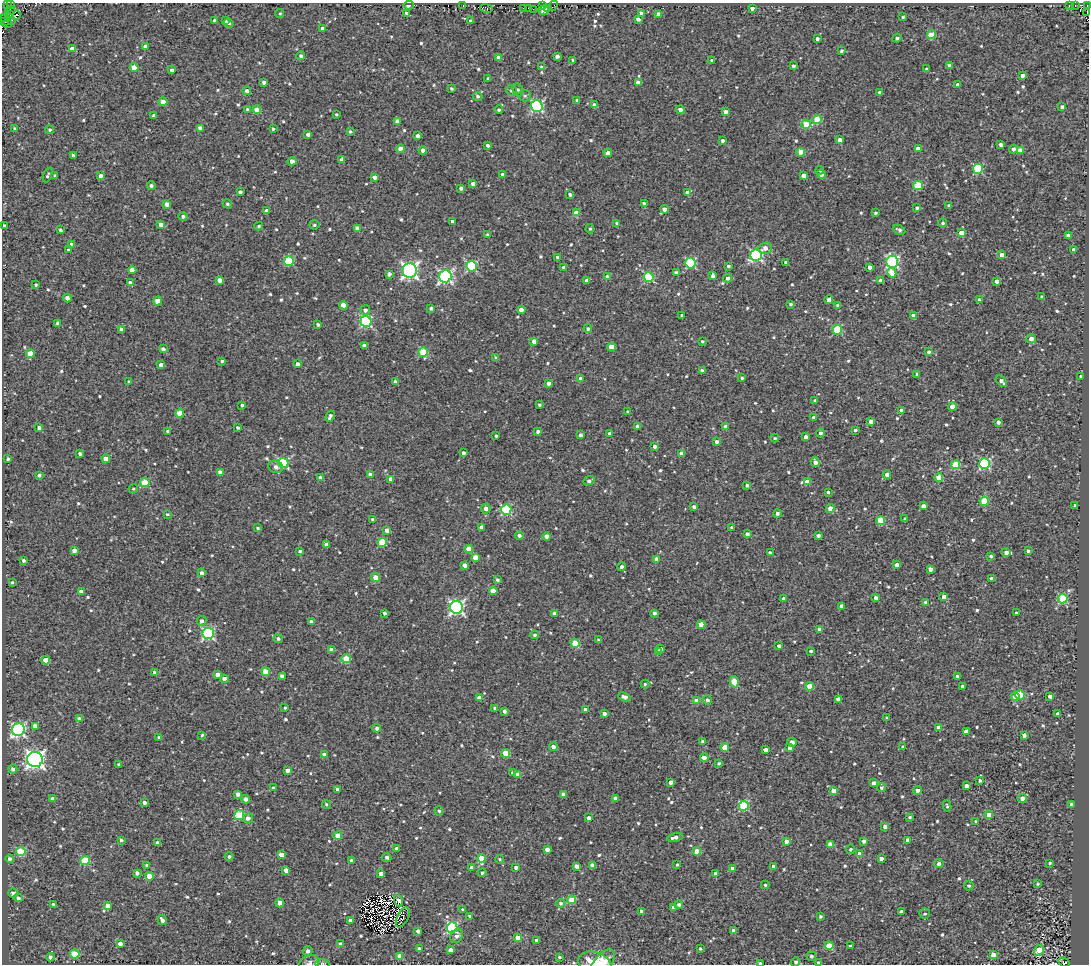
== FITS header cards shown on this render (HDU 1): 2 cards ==
NAXIS1  =                 1087
NAXIS2  =                  962

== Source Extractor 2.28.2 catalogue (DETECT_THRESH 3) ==
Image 1087 x 962 px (HDU 1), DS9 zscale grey, 1 PNG px = 1 image px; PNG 1091 x 966 px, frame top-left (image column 1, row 962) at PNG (2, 3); each listed source drawn as its Kron ellipse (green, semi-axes under 4 px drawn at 4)
Background 0.521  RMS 3.5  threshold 10.5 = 3 sigma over >= 5 px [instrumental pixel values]
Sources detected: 753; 3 with non-positive FLUX_AUTO (blend fragments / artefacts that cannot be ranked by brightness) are neither listed nor drawn; of the other 750, the 500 brightest by FLUX_AUTO listed and drawn (250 fainter detections omitted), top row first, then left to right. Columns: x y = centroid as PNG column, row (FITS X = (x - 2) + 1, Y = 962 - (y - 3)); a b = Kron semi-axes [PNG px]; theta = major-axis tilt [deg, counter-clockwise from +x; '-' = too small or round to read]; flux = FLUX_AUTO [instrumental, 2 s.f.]
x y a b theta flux
11 4 3 2 - 720
7 5 2 2 - 700
409 5 5 3 - 830
463 5 3 2 - 1000
1075 5 3 2 - 470
1087 5 3 2 - 490
542 6 3 2 - 1800
553 6 6 2 42 500
1069 6 3 3 - 3800
486 8 6 3 -14 2500
523 8 2 2 - 1200
528 8 2 2 - 660
548 8 3 2 - 970
752 8 4 3 - 790
533 9 2 2 - 1200
10 10 5 2 - 1100
544 10 5 4 - 2300
1087 12 3 2 - 2500
280 13 4 4 - 350
406 13 4 3 - 420
641 13 4 4 - 840
658 14 4 4 - 1800
9 15 3 3 - 880
16 15 4 3 - 970
4 17 2 2 - 670
903 17 3 3 - 370
638 19 4 3 - 850
12 20 3 2 - 410
214 21 3 3 - 560
225 21 3 3 - 490
471 21 4 4 - 690
5 22 3 3 - 1300
8 23 3 2 - 3800
229 23 5 4 - 440
322 28 3 3 - 370
931 35 4 4 - 5700
897 38 5 3 - 570
817 39 3 3 - 640
145 46 4 4 - 1200
72 49 4 4 - 1400
842 51 3 3 - 460
301 56 4 4 - 660
557 56 4 4 - 870
499 58 4 4 - 1900
573 60 3 3 - 360
712 60 3 3 - 490
949 65 3 3 - 710
794 66 3 3 - 530
134 67 4 4 - 3000
541 67 4 3 - 370
926 69 3 3 - 360
172 70 3 3 - 680
1022 75 3 3 - 940
488 78 3 3 - 490
264 82 4 3 - 860
638 83 4 4 - 1200
958 85 4 3 - 1100
451 88 3 3 - 390
512 90 5 5 - 660
518 90 6 5 - 520
247 91 4 4 - 1100
880 92 4 3 - 580
478 96 5 4 - 590
525 96 6 5 - 430
577 100 3 3 - 490
163 102 4 4 - 3100
594 105 4 4 - 800
537 106 6 6 - 31000
1062 107 4 3 - 540
247 109 4 4 - 480
257 110 4 4 - 4000
499 110 4 4 - 450
680 110 4 4 - 1200
726 112 4 3 - 1200
336 114 3 3 - 360
154 115 4 3 - 630
817 119 4 4 - 7400
397 121 4 4 - 1100
806 124 5 4 - 5700
15 128 3 3 - 380
200 128 4 4 - 1900
273 129 3 3 - 470
50 130 4 4 - 410
350 131 3 3 - 390
308 134 4 3 - 940
418 136 4 3 - 900
722 140 3 3 - 590
840 140 4 4 - 970
488 145 3 3 - 590
1001 145 4 3 - 710
401 149 4 4 - 2500
918 149 4 4 - 2000
1013 149 4 4 - 780
423 150 4 4 - 1200
1020 150 4 4 - 2300
801 152 4 4 - 3600
608 153 4 4 - 1100
73 155 3 3 - 460
341 160 4 3 - 840
292 161 4 4 - 1200
978 169 5 5 - 16000
820 170 4 4 - 410
503 174 3 3 - 840
821 174 5 4 - 940
48 175 8 3 68 430
804 175 4 4 - 1300
55 176 4 3 - 450
101 176 4 4 - 970
375 177 4 3 - 1100
473 184 4 4 - 1200
151 185 4 4 - 600
918 185 5 5 - 9200
461 188 4 4 - 950
240 192 4 3 - 690
687 192 4 4 - 1000
570 194 3 3 - 560
167 204 4 4 - 1700
227 204 5 4 - 410
644 204 4 3 - 1000
949 205 3 3 - 570
917 208 3 3 - 510
665 209 4 4 - 1300
267 211 4 4 - 1400
576 213 4 4 - 3600
875 213 3 3 - 380
183 216 4 4 - 550
452 221 3 3 - 540
617 223 4 4 - 470
943 223 4 4 - 510
161 224 4 4 - 1400
314 225 5 5 - 500
4 226 3 3 - 500
259 226 4 3 - 340
357 228 4 4 - 1200
590 229 4 4 - 380
60 230 4 3 - 500
899 230 6 4 -29 750
961 233 4 4 - 2700
488 235 3 3 - 490
1068 236 4 3 - 1100
72 244 4 4 - 890
765 248 7 5 13 1500
68 250 3 3 - 400
1074 250 4 4 - 1600
756 255 6 5 - 36000
1002 255 4 4 - 1400
558 257 4 4 - 1000
289 261 5 5 - 14000
892 262 6 6 - 32000
690 263 5 5 - 17000
786 263 4 3 - 850
471 266 5 5 - 21000
728 266 3 3 - 500
870 267 4 4 - 1300
564 268 4 4 - 1500
132 270 4 4 - 2600
410 271 7 7 - 70000
676 273 4 3 - 790
892 273 5 4 - 3700
389 274 4 4 - 900
445 276 6 6 - 49000
713 276 4 4 - 890
607 277 4 4 - 980
649 277 5 5 - 16000
728 278 4 4 - 650
219 280 4 4 - 1600
587 280 4 3 - 860
880 280 4 3 - 900
997 281 4 3 - 1100
130 283 4 4 - 1000
36 285 3 3 - 350
1042 297 3 3 - 650
67 298 4 4 - 1100
829 300 4 4 - 1200
980 300 4 4 - 1200
158 301 4 4 - 3100
791 304 3 3 - 450
343 305 4 4 - 2600
838 305 4 4 - 810
431 308 4 3 - 580
365 310 5 5 - 960
521 310 4 4 - 1500
682 315 3 3 - 530
913 315 4 4 - 600
366 321 5 5 - 27000
58 323 4 4 - 820
318 325 3 3 - 480
121 329 4 3 - 820
588 329 4 4 - 540
837 330 5 5 - 12000
1031 339 4 4 - 1400
534 341 4 4 - 1400
702 341 4 3 - 340
364 346 4 3 - 1100
611 347 4 4 - 4000
163 349 4 4 - 1000
423 352 5 4 - 8700
929 352 4 4 - 530
30 353 4 4 - 4000
496 358 4 3 - 530
222 361 3 3 - 480
298 364 4 3 - 890
161 365 4 4 - 1300
702 371 4 3 - 970
917 374 3 3 - 400
1081 377 3 3 - 780
742 378 4 3 - 400
581 379 4 4 - 1900
395 381 4 4 - 540
1002 381 7 4 -48 1100
129 382 4 3 - 680
549 383 4 3 - 890
815 401 4 3 - 640
242 405 3 3 - 430
539 405 3 3 - 400
952 406 4 4 - 2900
901 411 4 3 - 1200
628 412 3 3 - 470
180 413 4 4 - 4600
330 416 6 3 63 690
814 418 4 3 - 1000
871 421 4 3 - 1300
998 422 4 3 - 780
637 426 4 3 - 1000
725 426 4 3 - 1000
237 427 3 3 - 370
39 428 4 3 - 620
855 430 3 3 - 460
168 431 3 3 - 450
538 431 4 3 - 810
610 433 4 3 - 780
820 433 4 4 - 640
580 435 4 3 - 710
496 436 3 3 - 370
806 437 4 3 - 950
775 438 4 3 - 400
716 442 4 4 - 860
655 446 3 3 - 620
464 453 4 3 - 870
80 454 3 3 - 500
682 454 4 4 - 1400
8 459 3 3 - 480
106 459 4 4 - 2400
815 462 5 4 - 1100
283 463 5 5 - 19000
956 464 4 4 - 8000
984 464 5 5 - 23000
276 467 7 6 - 880
220 472 4 4 - 1300
39 475 4 3 - 470
370 475 4 4 - 1500
887 475 4 4 - 1300
320 478 4 3 - 810
939 478 4 4 - 5900
391 479 4 4 - 1500
589 481 6 4 22 660
807 482 4 4 - 3600
145 483 4 4 - 7600
747 485 4 4 - 550
133 489 5 4 - 340
828 492 3 3 - 360
984 501 4 4 - 8900
1075 505 3 3 - 610
923 506 4 4 - 1400
694 507 4 3 - 850
830 508 4 4 - 1900
486 509 5 4 - 1100
506 510 5 5 - 19000
777 513 4 4 - 650
167 514 3 3 - 360
905 519 4 3 - 710
373 520 4 3 - 670
881 521 4 4 - 7300
481 527 4 3 - 780
732 527 3 3 - 440
258 528 4 3 - 390
387 530 4 4 - 1500
747 534 3 3 - 600
519 535 4 4 - 740
818 535 4 3 - 760
547 536 4 4 - 1500
382 543 4 4 - 8400
326 545 4 3 - 990
469 549 4 4 - 3300
74 550 4 4 - 1200
300 551 3 3 - 460
1028 551 3 3 - 440
1006 552 4 4 - 1200
770 553 4 3 - 1100
991 556 3 3 - 480
475 557 4 4 - 2200
24 560 3 3 - 580
657 560 4 4 - 2300
465 565 4 4 - 1900
897 565 4 4 - 1300
621 567 4 4 - 660
930 569 4 3 - 1200
202 573 4 4 - 1300
376 577 4 4 - 3400
992 579 4 3 - 1000
497 580 4 3 - 480
12 582 3 3 - 350
493 591 4 4 - 3800
81 592 4 3 - 1100
944 597 4 4 - 1700
876 598 3 3 - 1200
784 599 4 4 - 1200
1063 599 5 4 - 12000
926 602 4 4 - 770
842 606 4 4 - 1000
456 607 6 6 - 54000
384 613 3 3 - 520
654 613 3 3 - 730
1016 613 3 3 - 420
554 614 4 3 - 1400
202 621 5 5 - 870
311 622 4 4 - 940
701 625 4 4 - 3100
819 629 4 3 - 1300
208 634 6 5 - 31000
535 635 4 4 - 520
278 638 4 4 - 550
598 640 3 3 - 350
575 643 4 4 - 6200
779 646 4 4 - 630
331 649 4 3 - 1000
661 649 4 3 - 820
811 651 3 3 - 470
659 652 4 4 - 1200
346 659 4 4 - 6800
46 660 4 4 - 2800
155 672 4 4 - 550
265 672 4 4 - 4300
218 674 4 4 - 1300
282 676 4 3 - 1300
957 676 3 3 - 660
224 679 4 4 - 1100
734 682 6 4 -74 7300
645 684 4 4 - 360
810 686 4 4 - 3900
963 687 4 4 - 1300
1020 695 4 4 - 8000
1015 696 4 4 - 2400
1050 696 4 3 - 780
624 697 6 4 -20 1100
480 698 4 4 - 1900
838 699 4 4 - 1100
707 700 5 4 - 640
697 701 4 4 - 2900
285 708 3 3 - 370
495 708 4 3 - 490
586 709 4 4 - 1200
504 711 3 3 - 770
604 714 4 4 - 930
1058 714 4 4 - 1100
887 718 3 3 - 530
79 719 4 4 - 1200
35 726 4 4 - 1400
938 727 4 4 - 1100
377 728 4 4 - 730
18 730 6 6 - 48000
966 731 4 4 - 1700
202 735 4 3 - 400
1024 735 4 4 - 880
159 737 3 3 - 340
703 741 3 3 - 450
792 742 5 4 - 1500
553 747 4 4 - 1000
725 747 4 4 - 4600
903 747 4 4 - 440
789 748 4 3 - 680
766 750 4 4 - 1500
506 753 4 4 - 5000
324 754 4 3 - 1300
704 757 4 4 - 2300
35 759 8 7 - 92000
719 763 4 3 - 420
119 765 3 3 - 620
13 769 4 4 - 730
288 770 4 3 - 1100
512 773 4 3 - 390
518 774 4 3 - 1500
980 781 3 3 - 530
671 782 4 3 - 1300
873 783 4 3 - 780
966 786 4 3 - 1200
273 788 3 3 - 690
882 788 4 4 - 580
337 789 4 3 - 800
917 790 4 4 - 1300
833 791 4 4 - 2300
238 794 4 4 - 1200
563 794 4 3 - 1200
615 798 4 3 - 1100
1023 798 4 4 - 2300
53 799 4 4 - 1600
246 799 4 4 - 1200
144 803 4 3 - 830
326 804 5 4 - 380
1072 805 4 4 - 1100
744 806 5 5 - 15000
947 806 6 4 -79 370
439 811 5 4 - 430
239 815 5 5 - 13000
989 815 4 4 - 2000
910 817 4 3 - 390
248 818 5 5 - 1200
589 818 3 3 - 1000
976 822 4 4 - 560
885 827 4 4 - 1100
338 836 4 4 - 4200
675 837 8 4 11 1200
121 840 3 3 - 360
908 840 4 3 - 890
786 841 4 4 - 1200
864 841 4 4 - 860
157 842 3 3 - 490
830 844 4 4 - 2200
397 848 4 4 - 620
850 849 5 4 - 480
547 850 4 4 - 1300
697 851 4 4 - 4400
21 852 5 4 - 11000
860 854 4 4 - 2600
281 855 4 4 - 2000
229 857 4 4 - 560
387 857 5 4 - 700
482 858 4 4 - 4000
10 859 4 4 - 670
499 859 4 4 - 350
881 859 4 4 - 1300
85 860 5 4 - 12000
351 860 3 3 - 510
939 863 4 4 - 870
1050 863 3 3 - 400
147 865 4 3 - 700
592 865 4 4 - 1200
677 865 3 3 - 350
577 866 4 4 - 1100
773 866 3 3 - 1100
516 867 3 3 - 830
472 868 4 4 - 1600
732 869 4 4 - 1300
286 870 4 4 - 1200
137 873 4 4 - 840
381 873 4 3 - 1300
482 873 4 4 - 390
716 874 4 4 - 1600
149 876 4 4 - 4700
1037 884 4 3 - 380
765 885 4 4 - 360
969 886 5 4 - 540
13 893 5 4 - 900
18 898 4 4 - 730
572 900 4 4 - 5400
398 901 6 4 -75 4900
279 903 4 4 - 1800
560 903 4 4 - 530
53 904 3 3 - 340
679 905 4 4 - 690
108 906 4 4 - 2700
673 908 4 3 - 940
463 909 4 3 - 620
642 912 4 4 - 1200
901 912 4 4 - 1100
925 914 5 5 - 440
470 916 4 3 - 400
820 916 3 3 - 470
403 917 11 5 63 710
162 920 5 4 - 1000
350 920 4 3 - 930
452 927 5 5 - 24000
734 930 3 3 - 1000
418 931 4 4 - 950
456 936 7 5 54 1000
518 938 4 4 - 3000
536 940 4 4 - 560
120 944 4 4 - 1400
341 944 4 4 - 1200
829 946 4 4 - 5800
850 946 3 3 - 370
419 949 4 4 - 730
700 949 3 3 - 360
450 950 4 4 - 1600
1039 950 6 4 63 7200
308 951 5 4 - 980
75 954 4 4 - 7000
993 955 4 4 - 2600
400 956 4 4 - 3400
811 956 5 4 - 510
50 957 4 4 - 940
559 957 3 3 - 410
796 962 5 4 - 590
1064 962 6 3 -31 3900
309 963 10 7 20 930
322 963 7 4 -5 410
595 963 17 11 -17 5400
602 963 16 8 51 3100
760 963 4 2 - 1300
819 963 4 3 - 920
At the frame edge (FLAGS 8, measured only in part): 11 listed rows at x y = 11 4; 1087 5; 1087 12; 796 962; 1064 962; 309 963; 322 963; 595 963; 602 963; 760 963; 819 963
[250 fainter detections neither listed nor drawn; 3 non-positive-flux detections neither listed nor drawn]